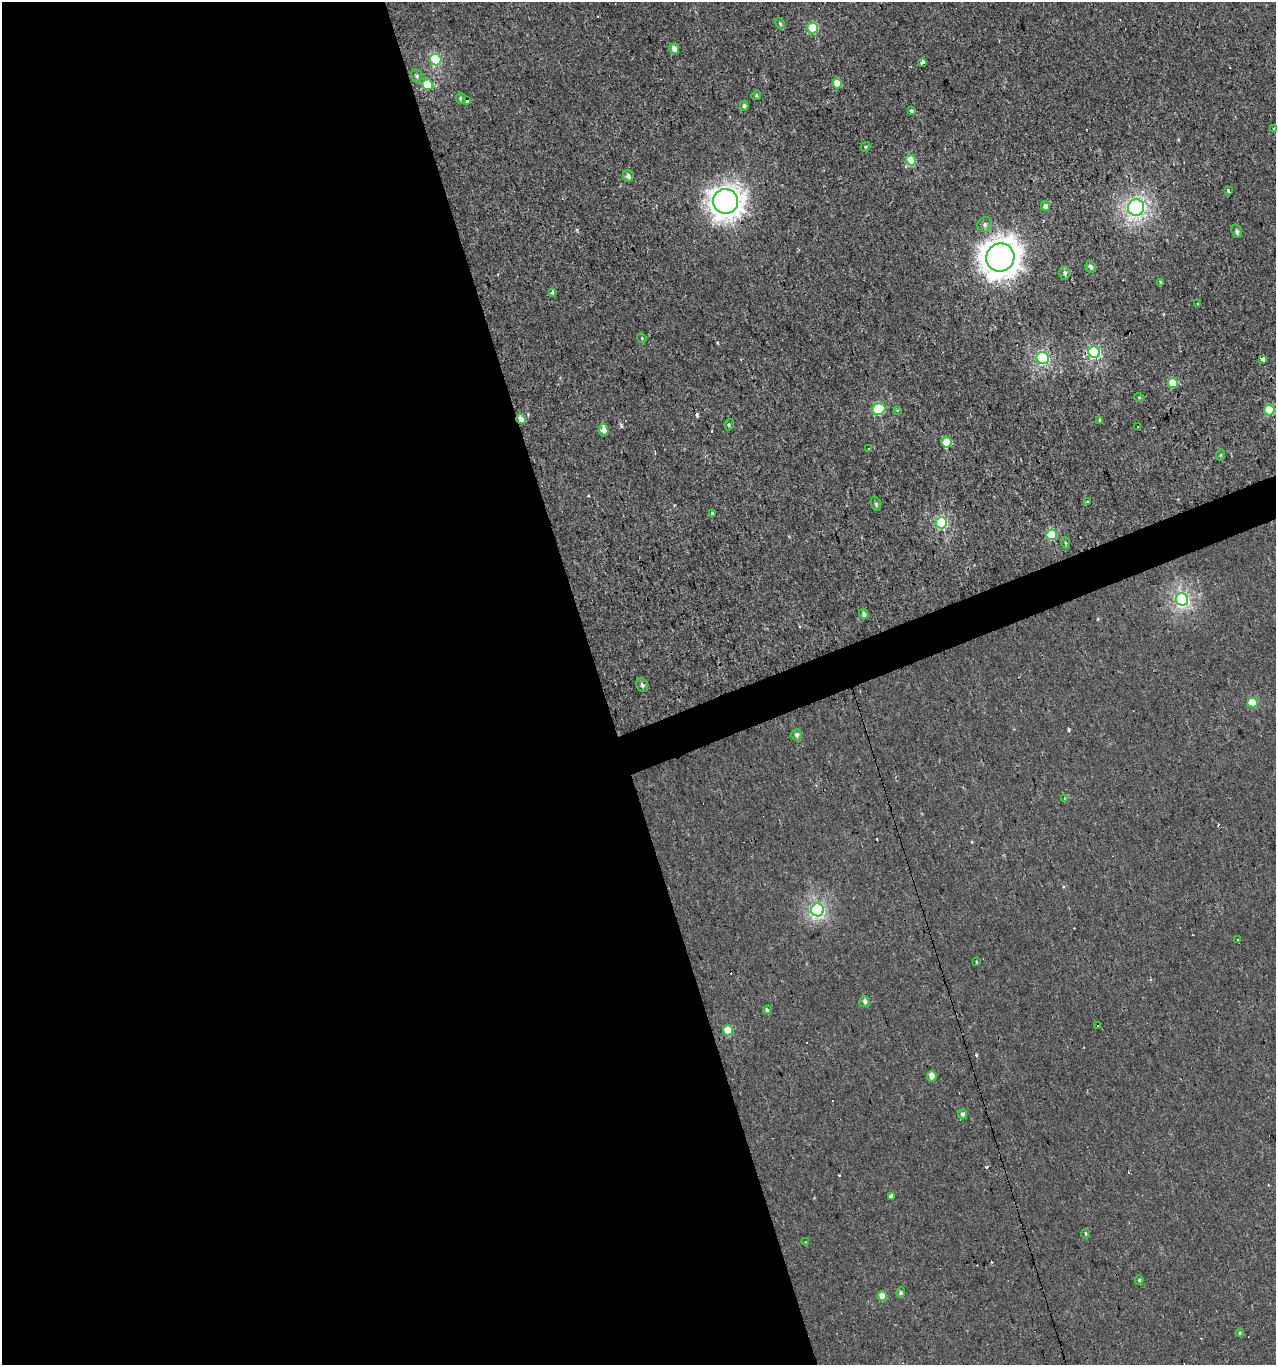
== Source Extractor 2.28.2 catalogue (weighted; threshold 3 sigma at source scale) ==
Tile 9 of 4 x 4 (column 1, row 3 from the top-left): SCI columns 122-1395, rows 1364-2726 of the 5286 x 5452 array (HDU 1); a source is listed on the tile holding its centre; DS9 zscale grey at full resolution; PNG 1278 x 1367 px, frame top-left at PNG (2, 2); each listed source drawn as its Kron ellipse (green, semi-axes under 4 px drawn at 4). Shown black and unused: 49% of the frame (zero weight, under 3 of 4 exposures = <1% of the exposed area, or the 3 px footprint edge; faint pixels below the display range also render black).
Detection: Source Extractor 2.28.2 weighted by HDU 2 'WHT'; one run over the whole footprint, this tile lists its part. Background 0.00134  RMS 0.003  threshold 0.0136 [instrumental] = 3 sigma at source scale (4.5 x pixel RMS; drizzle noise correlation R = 1.50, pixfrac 1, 0.0396/0.0396 arcsec/px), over >= 5 px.
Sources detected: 94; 20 cosmic-ray / hot-pixel residue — neither listed nor drawn; the other 74 listed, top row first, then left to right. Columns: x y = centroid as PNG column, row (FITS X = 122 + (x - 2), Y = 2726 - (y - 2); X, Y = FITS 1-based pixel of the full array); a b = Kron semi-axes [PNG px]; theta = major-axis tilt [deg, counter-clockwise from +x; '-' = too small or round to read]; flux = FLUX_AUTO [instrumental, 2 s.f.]
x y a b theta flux
780 24 6 4 -62 0.51
813 28 5 5 - 12
674 49 5 5 - 2.2
436 60 6 5 - 22
922 62 3 3 - 3.5
417 76 6 5 - 0.75
837 84 5 4 - 5.5
428 85 5 5 - 8.7
756 95 5 4 - 0.41
461 98 5 5 - 0.69
467 101 3 3 - 4.3
744 106 5 4 - 0.74
912 111 3 3 - 7.7
1273 128 3 3 - 2.4
865 147 5 4 - 0.36
911 160 5 4 - 8.3
628 176 6 5 - 1.1
1228 190 3 3 - 1.7
726 201 12 12 - 250
1045 206 5 4 - 1.1
1136 208 8 8 - 58
985 224 7 7 - 0.85
1237 231 6 5 - 0.91
1000 257 14 14 - 390
1090 267 6 5 - 0.93
1065 273 7 5 90 1
1161 282 4 3 - 0.58
552 292 3 3 - 3.6
1197 304 4 3 - 1.1
642 338 5 4 - 0.31
1094 352 6 5 - 35
1043 358 6 6 - 39
1263 360 3 3 - 25
1173 383 5 5 - 9.5
1139 397 5 3 - 0.24
878 409 7 5 18 18
897 410 4 3 - 0.38
1269 410 5 5 - 10
521 419 5 5 - 2.4
1100 420 4 3 - 0.8
729 425 6 3 77 0.37
1138 427 3 3 - 4.8
604 430 6 4 -81 2.1
947 442 5 5 - 9.3
869 449 3 3 - 0.63
1220 455 5 3 - 0.32
1088 502 3 3 - 0.89
876 504 7 5 -68 0.65
712 513 4 4 - 0.37
941 523 6 6 - 26
1051 535 5 5 - 16
1066 543 6 3 -71 0.34
1182 599 6 6 - 59
864 614 5 4 - 1.1
642 685 7 5 -62 0.7
1252 702 5 5 - 7.2
797 735 5 5 - 1.1
1064 799 4 3 - 0.72
818 910 6 6 - 53
1237 940 2 2 - 0.34
977 962 3 3 - 1
865 1002 5 5 - 1.2
767 1010 4 4 - 1.1
1098 1026 3 3 - 0.47
728 1030 5 5 - 7.5
932 1076 5 5 - 2.2
963 1114 5 4 - 0.86
891 1196 4 3 - 3.5
1086 1234 5 3 - 0.31
805 1242 2 2 - 0.24
1139 1280 5 4 - 0.47
901 1293 5 4 - 0.55
882 1296 5 4 - 3.2
1240 1333 4 3 - 0.3
Overlapping masked pixels (flux is a lower limit): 4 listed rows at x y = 726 201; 1043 358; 521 419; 1182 599